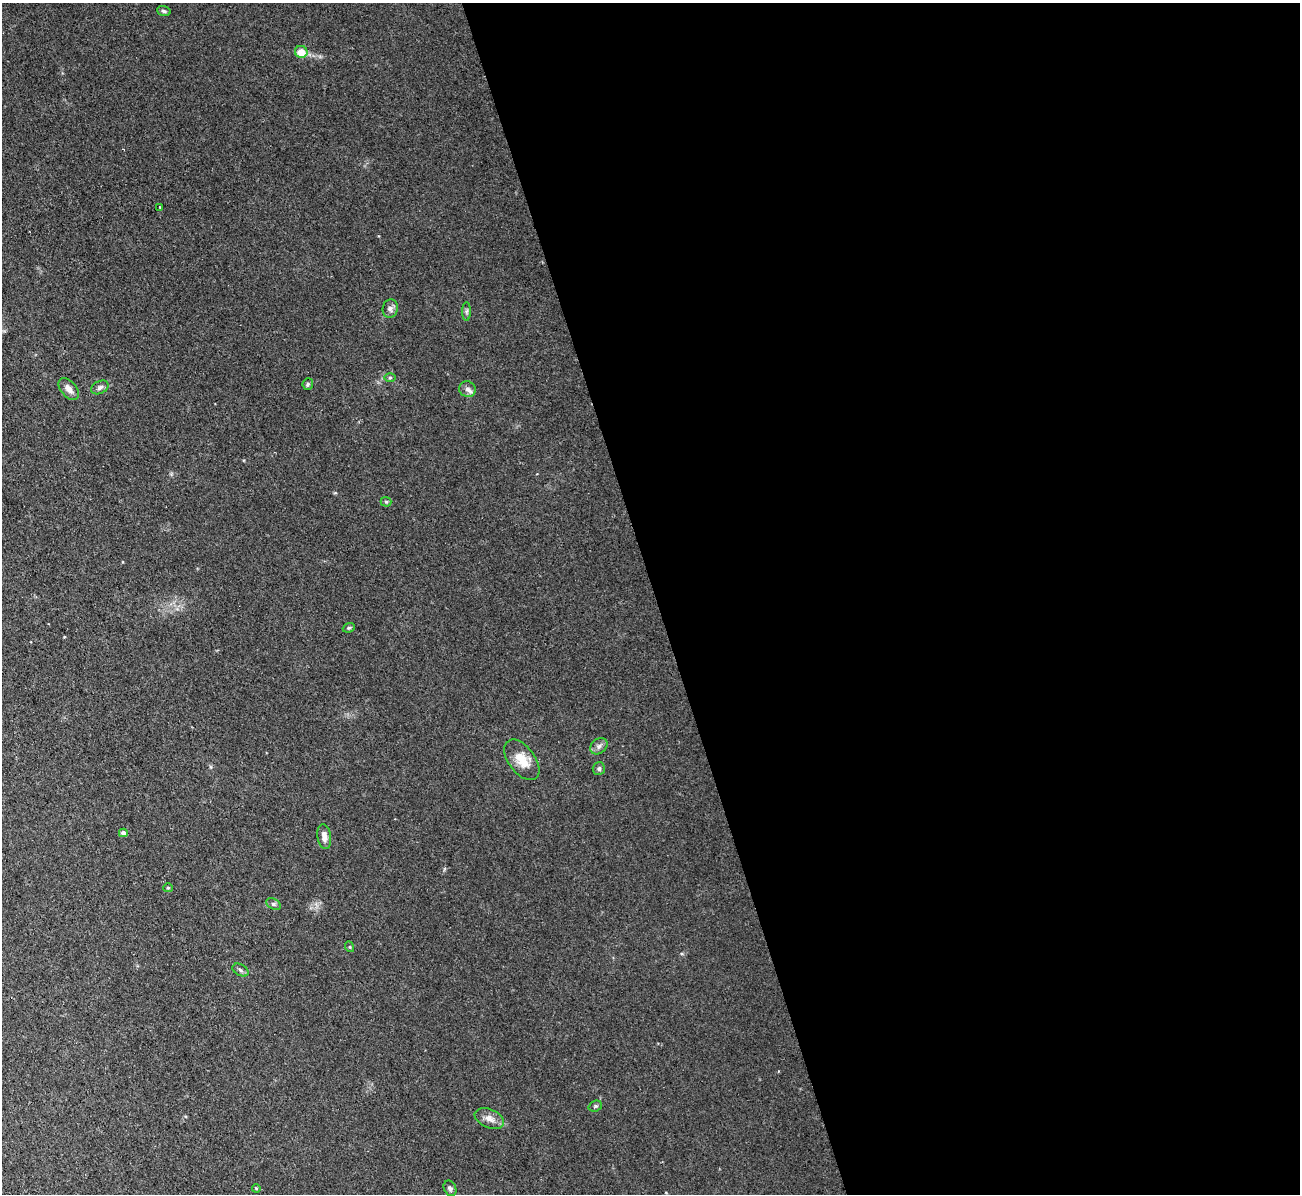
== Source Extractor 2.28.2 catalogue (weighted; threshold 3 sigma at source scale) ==
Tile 8 of 4 x 4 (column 4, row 2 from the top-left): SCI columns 3896-5193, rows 2527-3718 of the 5208 x 5178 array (HDU 1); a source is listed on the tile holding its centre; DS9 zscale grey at full resolution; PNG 1302 x 1196 px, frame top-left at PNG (2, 3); each listed source drawn as its Kron ellipse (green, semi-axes under 4 px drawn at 4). Shown black and unused: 50% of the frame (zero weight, under 2 of 3 exposures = <1% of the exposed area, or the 3 px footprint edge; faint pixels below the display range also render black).
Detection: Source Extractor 2.28.2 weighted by HDU 2 'WHT'; one run over the whole footprint, this tile lists its part. Background 0.0582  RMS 0.0063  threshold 0.0282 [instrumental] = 3 sigma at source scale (4.5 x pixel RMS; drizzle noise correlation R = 1.50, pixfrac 1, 0.05/0.05 arcsec/px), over >= 5 px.
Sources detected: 26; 1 inside a brighter listed object's ellipse — not listed separately; the other 25 listed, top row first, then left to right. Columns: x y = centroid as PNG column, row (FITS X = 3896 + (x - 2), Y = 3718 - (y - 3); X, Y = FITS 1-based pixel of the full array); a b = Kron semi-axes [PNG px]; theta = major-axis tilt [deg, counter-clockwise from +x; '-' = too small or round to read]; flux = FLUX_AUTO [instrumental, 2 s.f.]
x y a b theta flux
164 11 7 5 -18 1.1
301 52 6 6 - 8.4
159 207 3 2 - 0.56
390 309 9 7 75 2.4
467 311 9 4 89 1.3
390 378 6 4 1 0.78
308 384 6 5 - 1.1
100 387 9 6 28 2
69 389 13 7 -50 4.3
467 389 8 8 - 2.2
386 502 5 5 - 0.81
349 628 6 4 20 0.89
599 746 9 7 37 2.4
522 760 23 13 -53 11
599 769 6 6 - 1.5
123 833 4 4 - 2.5
324 837 12 7 -82 4
168 888 5 4 - 0.66
273 904 8 5 -27 1.4
350 947 5 3 - 0.56
240 970 9 5 -29 1.7
595 1106 7 5 20 0.98
489 1118 15 9 -23 4.7
256 1188 4 3 - 0.52
450 1188 8 6 -64 1.5